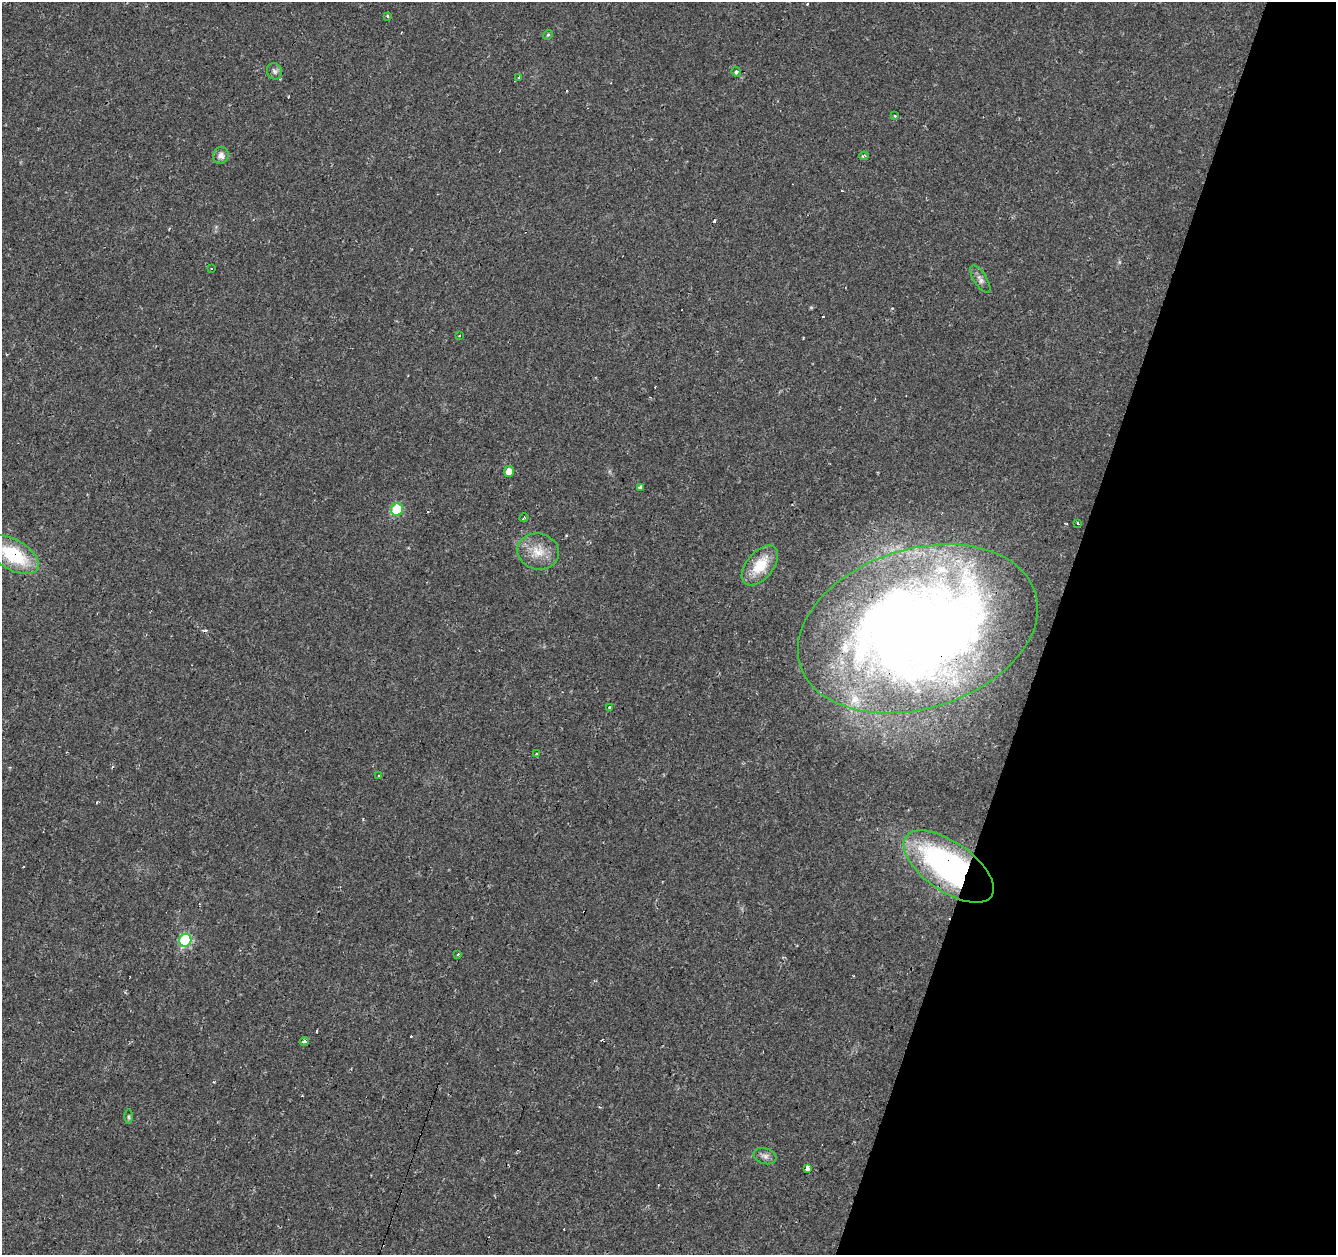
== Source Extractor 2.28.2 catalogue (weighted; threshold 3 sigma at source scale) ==
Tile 8 of 4 x 4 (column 4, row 2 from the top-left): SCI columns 4001-5334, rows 2718-3970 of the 5339 x 5500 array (HDU 1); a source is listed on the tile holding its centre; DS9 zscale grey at full resolution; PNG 1338 x 1257 px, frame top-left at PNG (2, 2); each listed source drawn as its Kron ellipse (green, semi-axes under 4 px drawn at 4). Shown black and unused: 21% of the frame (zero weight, under 2 of 3 exposures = <1% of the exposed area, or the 3 px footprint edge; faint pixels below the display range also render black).
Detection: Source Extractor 2.28.2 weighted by HDU 2 'WHT'; one run over the whole footprint, this tile lists its part. Background 0.0241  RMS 0.0034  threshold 0.0151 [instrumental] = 3 sigma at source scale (4.5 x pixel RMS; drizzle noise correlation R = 1.50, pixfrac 1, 0.0396/0.0396 arcsec/px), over >= 5 px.
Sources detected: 51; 19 cosmic-ray / hot-pixel residue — neither listed nor drawn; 2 inside a brighter listed object's ellipse — not listed separately; the other 30 listed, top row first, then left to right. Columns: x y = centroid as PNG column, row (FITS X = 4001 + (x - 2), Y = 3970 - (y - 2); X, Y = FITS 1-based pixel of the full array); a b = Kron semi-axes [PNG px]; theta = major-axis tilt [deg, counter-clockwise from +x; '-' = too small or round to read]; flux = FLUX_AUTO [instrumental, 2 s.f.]
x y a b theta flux
387 16 4 3 - 1.2
548 35 5 4 - 0.46
274 71 8 7 - 1.1
736 72 5 4 - 0.88
519 78 3 3 - 1.2
895 116 4 3 - 0.34
221 155 8 7 - 1.9
864 156 5 3 - 0.7
211 269 3 2 - 0.27
980 279 16 6 -58 1.6
459 335 3 3 - 0.43
509 471 5 5 - 3.1
640 488 3 3 - 5.2
397 510 6 6 - 20
524 518 4 2 - 0.34
1077 523 3 3 - 1.9
538 551 21 18 -15 6.6
13 555 28 15 -31 21
760 566 23 13 50 9.9
918 629 123 79 17 490
610 707 3 3 - 2.5
536 754 4 3 - 1.6
379 775 3 3 - 0.35
949 867 52 24 -35 96
185 940 6 6 - 31
458 954 3 3 - 0.64
304 1041 4 4 - 0.94
129 1117 7 3 -90 0.52
765 1156 12 7 -19 1.5
807 1168 4 4 - 17
Overlapping masked pixels (flux is a lower limit): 3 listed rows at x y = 13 555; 918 629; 949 867
Isophote crosses this tile's border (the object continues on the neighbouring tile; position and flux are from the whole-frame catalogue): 1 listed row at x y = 13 555